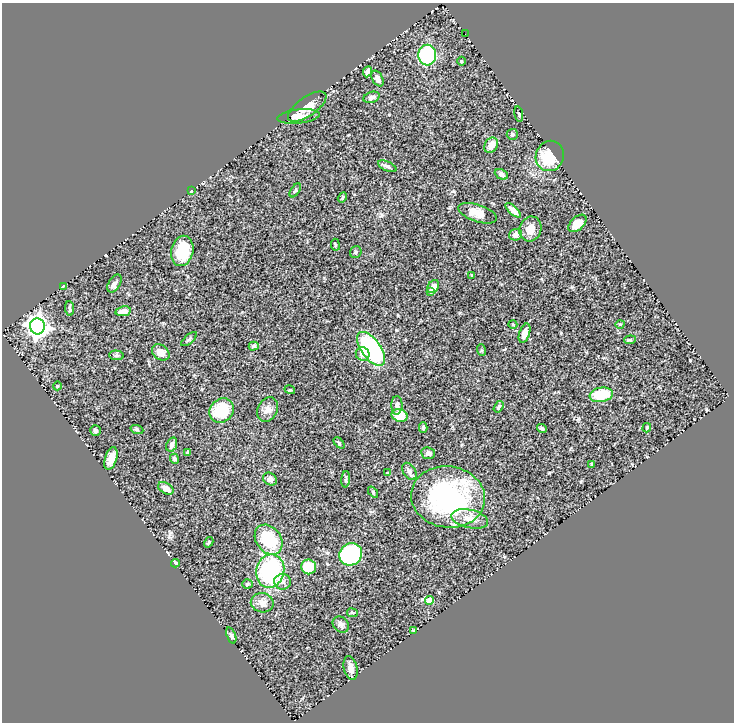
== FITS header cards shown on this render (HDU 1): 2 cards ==
NAXIS1  =                  732
NAXIS2  =                  720

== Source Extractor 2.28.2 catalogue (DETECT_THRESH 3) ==
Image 732 x 720 px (HDU 1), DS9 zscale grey, 1 PNG px = 1 image px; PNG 736 x 724 px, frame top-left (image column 1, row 720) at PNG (2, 3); each listed source drawn as its Kron ellipse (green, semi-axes under 4 px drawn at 4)
Background 0.414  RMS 0.035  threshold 0.104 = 3 sigma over >= 5 px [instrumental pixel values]
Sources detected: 87; all 87 listed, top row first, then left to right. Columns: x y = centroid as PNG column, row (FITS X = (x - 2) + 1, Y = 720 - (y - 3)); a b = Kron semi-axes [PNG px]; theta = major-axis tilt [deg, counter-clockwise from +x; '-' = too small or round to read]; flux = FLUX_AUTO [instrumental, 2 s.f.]
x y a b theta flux
465 34 2 2 - 2.6
427 55 10 9 - 180
461 61 4 3 - 2
367 72 6 4 66 9.7
377 79 9 5 -61 12
371 97 8 5 20 6.2
307 107 22 9 35 27
519 114 8 2 -79 2.4
298 116 21 7 7 20
512 134 5 5 - 5.7
491 145 8 6 56 22
550 156 15 14 - 68
387 166 10 5 -24 6.8
501 174 7 5 -26 6.4
295 190 8 4 58 3.5
191 191 3 3 - 1.6
342 197 5 4 - 3.4
513 210 9 4 -43 13
477 213 20 8 -18 28
577 223 11 6 43 23
530 229 13 10 70 25
515 235 7 5 18 14
335 245 6 3 -83 2.3
182 251 15 11 77 75
356 252 6 5 - 4.4
472 275 3 3 - 2.2
114 284 10 5 58 7.6
63 286 3 2 - 1.8
433 287 7 5 56 15
431 292 4 4 - 6.6
70 308 7 3 -85 4.9
123 311 8 5 9 18
620 324 4 3 - 1.8
513 325 4 3 - 2
37 326 8 7 - 1600
524 333 10 5 72 17
189 339 9 4 41 4.5
630 340 6 4 8 2.7
254 346 5 3 - 3.7
371 349 20 9 -54 280
481 350 6 4 -71 2.6
161 352 9 7 -36 20
363 354 7 6 - 16
116 355 7 5 -4 4.2
57 386 4 3 - 1.7
290 390 5 3 - 2.2
601 395 12 7 10 60
397 405 9 5 88 8.4
499 407 6 4 58 4.1
267 409 13 10 62 16
221 411 13 11 44 77
399 415 8 6 -17 48
423 428 5 4 - 4.6
542 428 5 3 - 4.2
647 428 5 3 - 3.3
95 430 5 5 - 4.6
137 430 6 4 -20 3.3
339 443 6 4 -47 2.8
172 445 7 5 70 9.9
187 452 3 3 - 2.4
428 453 7 6 - 9
111 458 11 6 72 23
174 459 5 4 - 5.6
592 464 3 2 - 1.9
409 471 9 6 -59 7.6
388 473 3 3 - 3.1
270 479 7 6 - 8.2
346 479 8 3 85 3.2
166 488 8 5 -31 12
373 492 6 4 -48 3.2
448 497 37 30 -9 360
470 519 18 9 -12 26
269 540 16 12 -53 100
209 542 5 4 - 3.1
351 554 12 10 43 250
175 563 4 3 - 4.6
309 567 7 7 - 47
270 571 17 14 78 250
283 582 8 8 - 10
247 584 5 4 - 2.9
429 600 4 4 - 42
262 603 11 9 -10 17
352 613 5 3 - 2.4
341 624 9 7 -44 7.1
414 631 4 4 - 4
231 635 8 4 -69 4.8
350 668 12 6 -76 16